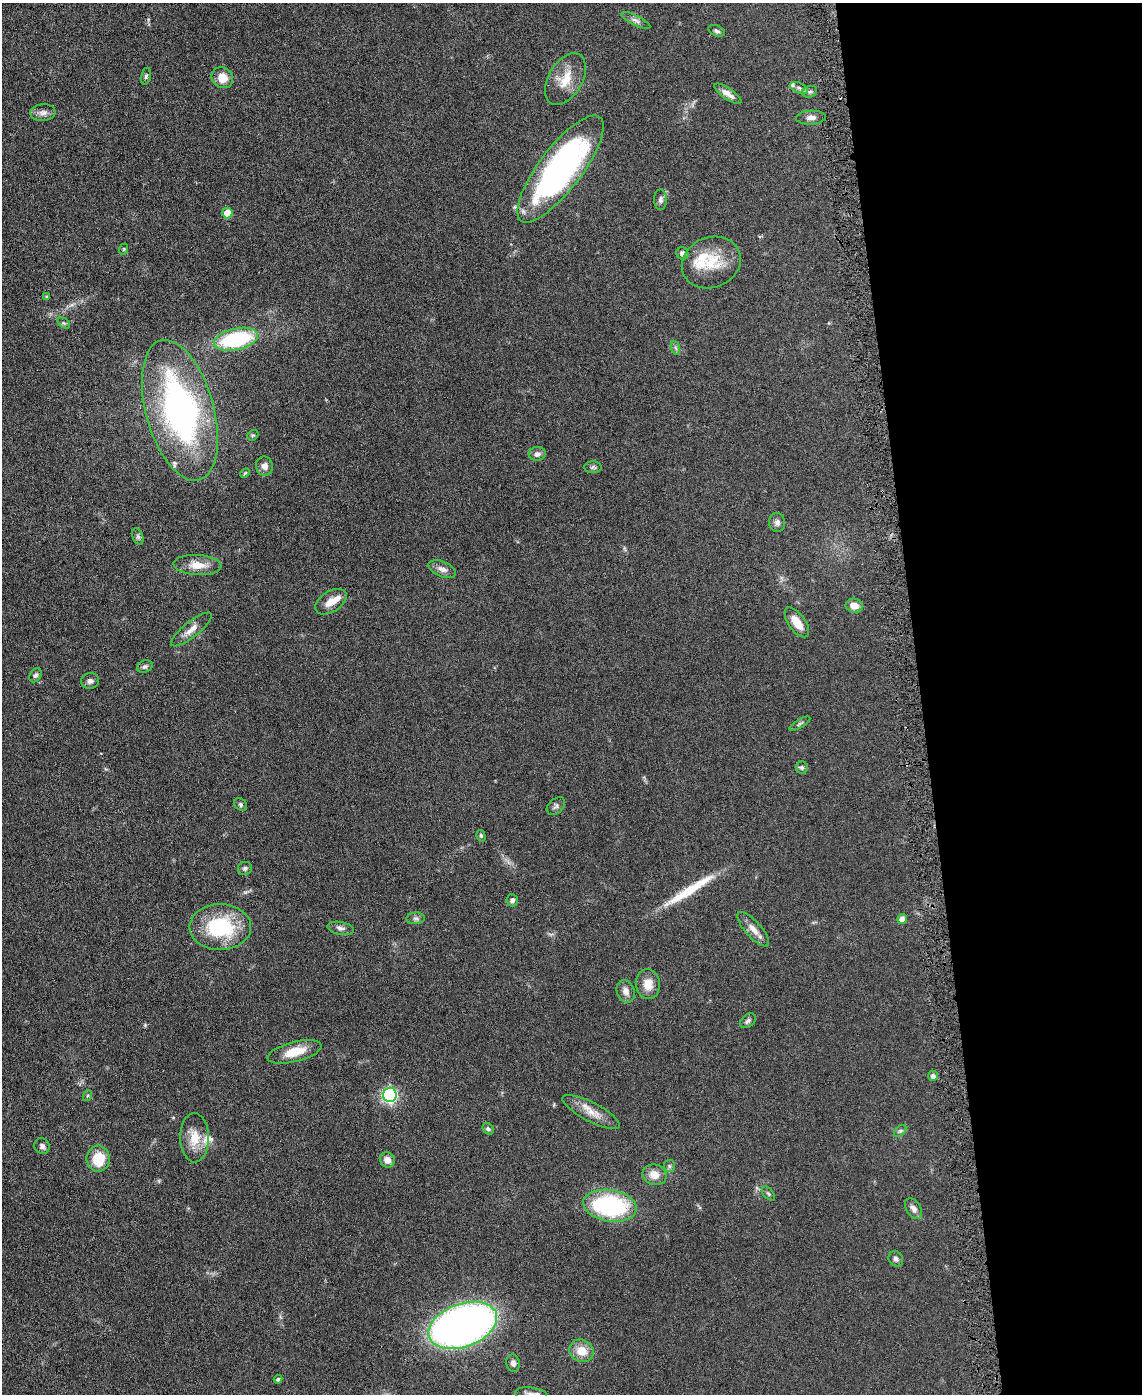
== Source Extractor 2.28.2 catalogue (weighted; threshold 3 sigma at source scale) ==
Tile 8 of 4 x 3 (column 4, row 2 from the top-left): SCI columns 3423-4562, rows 1519-2910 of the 4565 x 4533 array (HDU 1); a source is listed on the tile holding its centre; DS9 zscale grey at full resolution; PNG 1144 x 1396 px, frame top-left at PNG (2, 3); each listed source drawn as its Kron ellipse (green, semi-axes under 4 px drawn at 4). Shown black and unused: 19% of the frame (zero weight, under 3 of 6 exposures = <1% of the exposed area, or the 3 px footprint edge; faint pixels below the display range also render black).
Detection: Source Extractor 2.28.2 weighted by HDU 2 'WHT'; one run over the whole footprint, this tile lists its part. Background 0.0616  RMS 0.0057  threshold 0.0235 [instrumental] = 3 sigma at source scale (4.09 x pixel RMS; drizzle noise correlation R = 1.36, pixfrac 0.8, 0.05/0.05 arcsec/px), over >= 5 px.
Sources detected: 80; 1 long thin detection or spike segment (spike, bleed or trail) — neither listed nor drawn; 5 inside a brighter listed object's ellipse — not listed separately; the other 74 listed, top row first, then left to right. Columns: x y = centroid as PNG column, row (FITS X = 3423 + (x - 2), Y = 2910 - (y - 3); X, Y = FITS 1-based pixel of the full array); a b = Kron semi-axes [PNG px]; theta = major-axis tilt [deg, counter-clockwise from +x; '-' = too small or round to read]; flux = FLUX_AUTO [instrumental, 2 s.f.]
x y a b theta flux
636 20 16 5 -27 2.1
717 31 9 5 -23 1.3
146 76 8 5 76 0.99
222 78 11 10 - 6.8
565 79 28 17 59 12
799 88 9 5 -23 1.5
810 92 7 5 21 1.2
728 94 16 5 -35 3.5
43 113 12 8 5 2.6
811 118 15 7 2 2.7
560 169 65 21 53 140
660 200 10 6 -88 1.6
227 213 5 5 - 11
124 249 6 3 71 0.53
682 253 6 5 - 2
711 262 30 25 23 18
47 297 4 3 - 0.95
64 323 7 4 -34 0.89
236 339 22 10 13 49
676 348 7 4 -71 0.93
180 410 72 34 -74 160
253 435 6 4 40 0.75
537 454 8 7 - 2
264 466 9 8 - 3
593 467 8 6 -1 1.2
245 473 5 3 - 0.53
777 522 9 8 - 1.9
138 536 8 5 -71 1.1
197 565 24 10 -4 7.5
442 569 15 7 -23 3
331 602 17 10 32 6.1
854 606 8 7 - 5.1
797 622 17 8 -54 7.6
191 629 25 7 39 4.6
145 667 8 6 20 1.5
35 675 7 5 54 1.2
90 681 9 8 - 1.8
800 724 12 4 30 1.1
802 767 6 6 - 1.2
241 805 7 5 -48 1.1
556 806 10 7 41 1.5
481 836 6 4 -75 0.87
245 868 7 6 - 1.3
512 900 6 5 - 1.8
416 918 9 5 4 1.5
902 919 5 4 - 3.6
220 927 31 23 0 37
340 928 13 6 -10 2
753 929 22 8 -48 4.6
648 984 15 12 -84 6.7
626 991 11 8 -70 3
748 1021 9 6 39 1.6
294 1052 28 10 14 10
933 1076 5 5 - 1.7
390 1095 7 7 - 84
87 1096 5 3 - 0.62
591 1112 32 9 -27 7.3
488 1129 6 5 - 1
900 1131 7 4 44 1
194 1138 25 14 -89 10
42 1146 8 7 - 1.7
98 1159 13 11 90 14
387 1160 8 7 - 3.9
669 1166 6 5 - 0.97
654 1175 12 10 -17 5.8
768 1194 8 5 -52 0.91
610 1206 27 15 -9 65
914 1208 11 7 -57 2.8
896 1259 8 7 - 1.6
463 1325 36 21 20 340
582 1351 13 11 -24 7.8
513 1363 8 7 - 1.7
278 1379 4 4 - 1.2
531 1394 16 6 -6 3
Isophote crosses this tile's border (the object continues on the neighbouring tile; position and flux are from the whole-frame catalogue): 1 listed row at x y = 531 1394